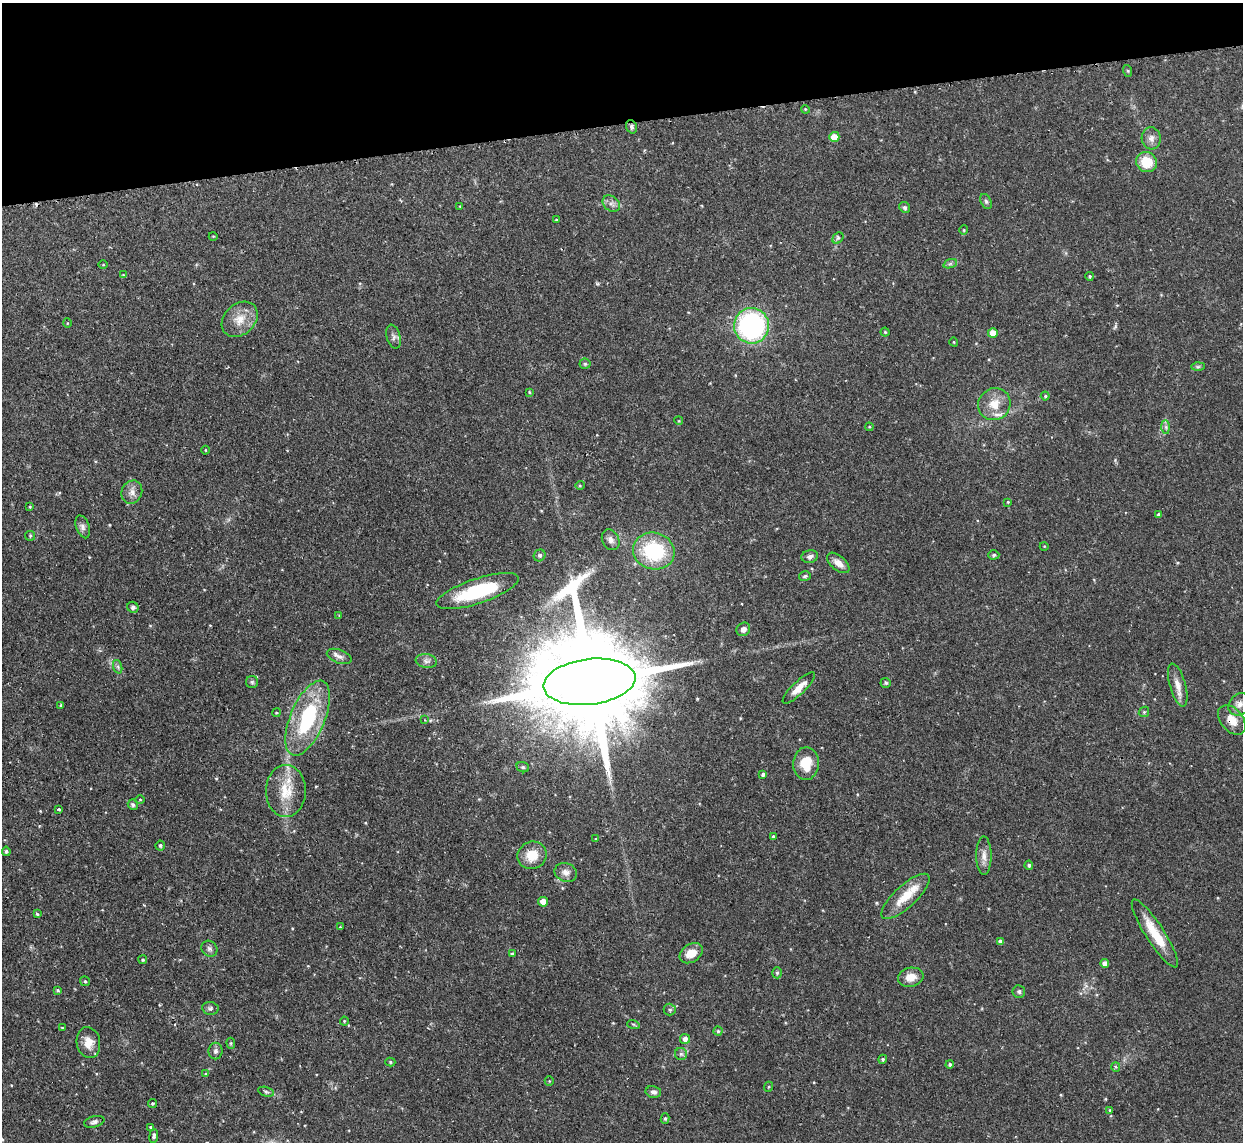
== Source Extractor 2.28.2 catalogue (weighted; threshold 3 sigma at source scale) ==
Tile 3 of 4 x 4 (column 3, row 1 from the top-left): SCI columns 2487-3727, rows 3562-4701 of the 5000 x 4970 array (HDU 1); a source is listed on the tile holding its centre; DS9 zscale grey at full resolution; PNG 1245 x 1144 px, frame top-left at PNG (2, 3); each listed source drawn as its Kron ellipse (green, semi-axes under 4 px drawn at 4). Shown black and unused: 11% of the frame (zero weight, under 2 of 3 exposures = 2% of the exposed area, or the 3 px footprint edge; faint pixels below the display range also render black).
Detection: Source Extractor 2.28.2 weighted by HDU 2 'WHT'; one run over the whole footprint, this tile lists its part. Background 0.0761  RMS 0.0042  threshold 0.019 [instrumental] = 3 sigma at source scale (4.5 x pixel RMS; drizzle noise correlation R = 1.50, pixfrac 1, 0.05/0.05 arcsec/px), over >= 5 px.
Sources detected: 128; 1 cosmic-ray / hot-pixel residue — neither listed nor drawn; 2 inside a brighter listed object's ellipse — not listed separately; the other 125 listed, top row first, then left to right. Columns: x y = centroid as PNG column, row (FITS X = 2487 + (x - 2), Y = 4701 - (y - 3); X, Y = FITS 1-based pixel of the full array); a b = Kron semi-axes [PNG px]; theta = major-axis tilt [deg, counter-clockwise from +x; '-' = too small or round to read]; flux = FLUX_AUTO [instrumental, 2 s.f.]
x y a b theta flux
1128 71 6 4 -72 0.49
805 109 4 3 - 0.36
631 127 7 5 -70 1
834 137 5 5 - 5.4
1151 138 11 9 -86 2.3
1146 162 11 10 - 9.7
986 201 8 5 -63 0.84
611 204 9 7 -39 1.8
460 207 4 3 - 0.33
905 207 5 5 - 0.86
556 220 3 3 - 0.45
964 230 4 4 - 0.41
213 236 4 3 - 0.31
838 238 6 5 - 0.81
950 264 7 4 19 0.84
103 265 4 3 - 0.33
123 275 4 4 - 0.38
1090 276 4 4 - 0.56
240 319 20 15 42 6.7
67 323 5 3 - 0.32
751 326 17 17 - 77
885 332 4 4 - 0.53
993 333 5 5 - 5.3
394 337 12 7 -76 1.5
954 342 4 3 - 0.32
585 364 5 5 - 0.62
1198 367 7 4 1 0.71
529 392 4 3 - 0.43
1045 396 4 4 - 0.53
994 404 16 15 - 7
679 421 4 3 - 0.36
869 427 4 3 - 0.39
1166 427 7 4 -89 0.9
206 450 4 3 - 0.35
580 485 4 4 - 0.48
132 492 12 10 65 2.6
1008 502 4 3 - 0.36
30 507 4 3 - 0.41
1158 514 4 3 - 0.57
83 527 12 6 -71 1.6
30 536 5 5 - 0.51
611 540 11 8 -62 2
1044 546 4 3 - 0.29
654 551 21 18 -16 30
540 555 6 5 - 0.7
994 555 5 4 - 0.76
810 557 8 6 14 1.6
838 563 13 7 -41 3.3
805 576 6 5 - 0.83
478 591 43 12 18 27
133 607 6 5 - 1
339 615 2 2 - 0.26
743 629 7 6 - 1.7
339 656 13 6 -20 2.1
426 661 10 7 -9 1.6
118 667 7 4 -72 0.82
252 682 6 6 - 0.82
589 682 46 23 7 15000
886 683 5 5 - 0.64
1178 685 22 8 -74 4
799 688 21 6 44 4.3
1239 704 12 10 48 2.6
61 705 3 3 - 0.5
1144 712 6 4 46 0.54
276 713 4 3 - 0.4
308 718 40 17 67 35
425 720 4 3 - 0.28
1232 720 17 11 -50 5.4
806 764 16 12 88 9
523 767 6 5 - 0.75
763 774 4 4 - 0.78
286 791 26 20 90 12
140 799 5 3 - 0.36
133 805 5 4 - 0.86
59 809 4 3 - 0.54
773 837 4 4 - 0.84
596 839 4 3 - 0.37
160 845 5 5 - 0.73
6 851 5 4 - 0.83
532 855 15 13 28 7.3
984 856 19 7 -90 3
1029 865 5 4 - 0.78
566 872 11 9 -22 2.5
905 896 31 11 43 9.6
543 902 5 5 - 4.4
37 914 4 3 - 0.57
340 927 4 4 - 0.33
1155 933 40 9 -57 12
1001 942 4 4 - 1.3
209 949 8 7 - 1.3
512 953 4 3 - 0.48
691 953 12 9 33 5
143 960 4 4 - 0.59
1105 963 4 4 - 2.4
777 973 5 5 - 0.69
911 977 13 9 13 4.7
85 981 5 5 - 0.58
58 990 4 3 - 0.5
1019 992 6 6 - 0.93
210 1008 8 6 -8 1
670 1010 6 6 - 0.77
344 1021 4 4 - 0.41
633 1024 6 4 -18 0.5
62 1028 3 3 - 0.35
718 1031 4 4 - 0.52
685 1039 5 5 - 2
88 1043 15 11 -79 5.3
231 1043 5 4 - 0.49
215 1051 8 7 - 1.2
681 1054 6 6 - 0.92
883 1059 5 4 - 0.78
390 1062 5 4 - 0.66
950 1064 4 4 - 0.85
1116 1067 5 4 - 0.64
206 1074 4 4 - 0.53
549 1081 4 4 - 0.39
768 1087 5 3 - 0.37
266 1092 8 4 -14 0.87
653 1092 8 6 -12 1.4
152 1103 4 4 - 0.54
1110 1110 4 3 - 0.48
665 1119 5 4 - 0.64
94 1122 10 5 14 1.1
151 1127 3 3 - 0.54
154 1136 7 4 83 0.87
Overlapping masked pixels (flux is a lower limit): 2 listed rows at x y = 589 682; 1232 720